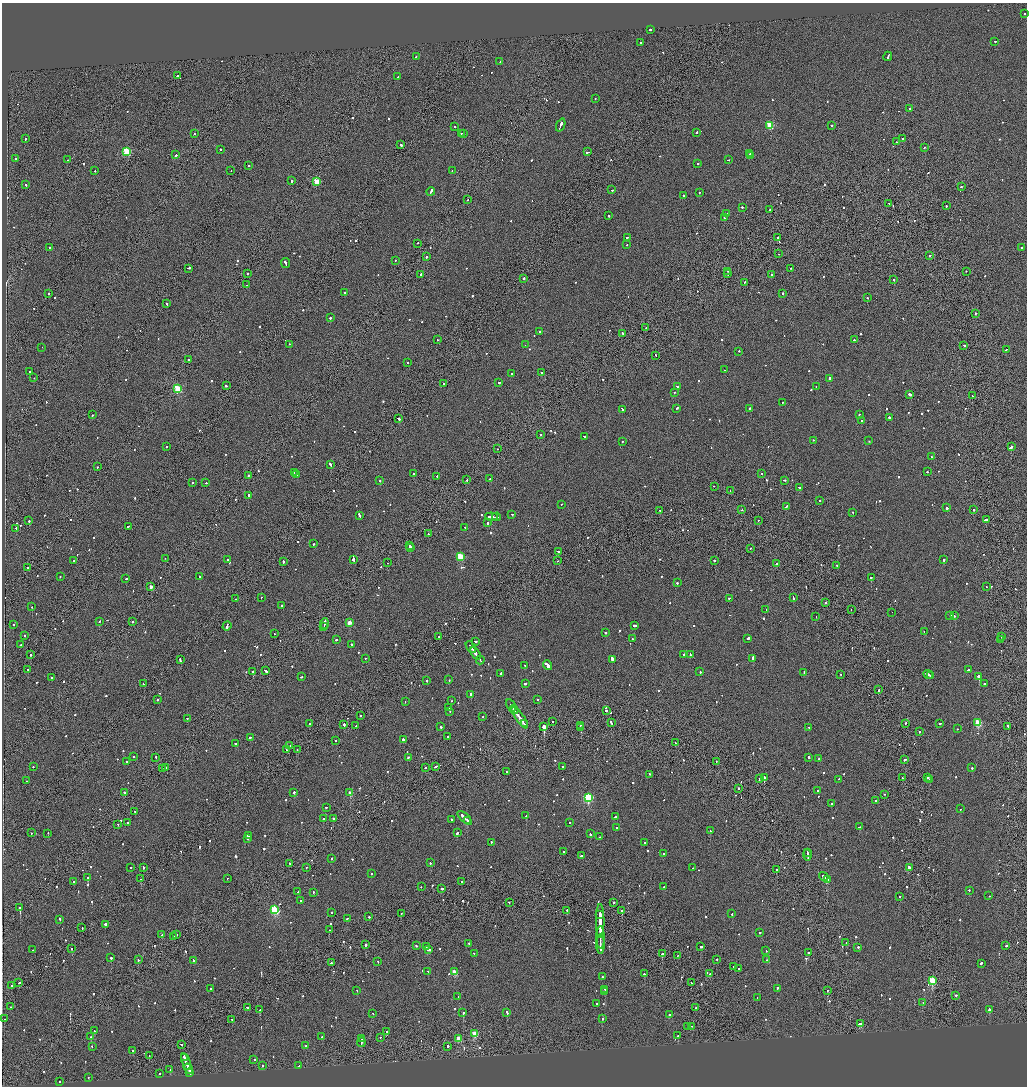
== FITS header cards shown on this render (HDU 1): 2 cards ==
NAXIS1  =                 2050
NAXIS2  =                 2168

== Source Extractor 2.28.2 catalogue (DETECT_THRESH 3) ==
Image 2050 x 2168 px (HDU 1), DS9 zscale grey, zoomed out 1/2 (1 PNG px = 2 x 2 image px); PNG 1029 x 1088 px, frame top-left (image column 2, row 2167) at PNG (2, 3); each listed source drawn as its Kron ellipse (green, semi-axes under 4 px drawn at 4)
Background -0.065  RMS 0.067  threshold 0.201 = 3 sigma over >= 5 px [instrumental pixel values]
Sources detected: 1021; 46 cannot appear on this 1/2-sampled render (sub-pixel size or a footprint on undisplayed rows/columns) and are neither listed nor drawn; of the other 975, the 500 brightest by FLUX_AUTO listed and drawn (475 fainter detections omitted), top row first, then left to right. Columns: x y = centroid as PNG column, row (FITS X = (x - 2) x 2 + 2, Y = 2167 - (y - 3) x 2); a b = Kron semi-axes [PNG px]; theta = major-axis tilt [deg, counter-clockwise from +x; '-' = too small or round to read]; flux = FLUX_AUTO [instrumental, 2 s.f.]
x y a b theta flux
1024 14 2 2 - 94
650 30 2 2 - 150
995 41 2 2 - 120
640 42 2 2 - 200
888 56 5 2 - 220
416 57 2 2 - 100
500 62 2 2 - 120
177 76 2 1 - 120
398 77 2 2 - 96
595 99 2 2 - 320
910 108 2 2 - 77
561 125 7 2 68 590
770 125 3 3 - 640
831 125 2 2 - 140
454 127 2 2 - 240
696 132 2 2 - 110
461 133 2 2 - 75
194 134 2 1 - 83
463 134 2 1 - 110
26 139 2 2 - 290
902 139 2 2 - 97
896 142 2 2 - 140
401 145 3 2 - 200
924 147 2 1 - 130
220 149 2 1 - 160
127 152 3 3 - 850
588 152 3 2 - 360
750 153 2 2 - 140
176 155 2 2 - 480
751 156 2 2 - 81
15 159 2 2 - 75
68 160 2 1 - 140
728 160 3 2 - 110
698 163 2 2 - 86
248 166 2 2 - 99
95 171 2 2 - 84
231 171 2 2 - 72
452 171 2 1 - 74
292 180 2 2 - 230
316 181 3 3 - 420
26 185 2 2 - 180
961 186 2 1 - 840
612 190 2 2 - 97
431 191 4 2 - 320
699 192 2 2 - 91
683 195 2 2 - 170
467 200 2 2 - 87
889 203 2 1 - 70
946 206 2 2 - 98
742 207 2 2 - 110
770 210 2 2 - 82
727 213 2 2 - 110
608 216 2 2 - 92
724 218 2 2 - 140
627 237 2 2 - 130
777 238 2 2 - 170
418 243 2 2 - 110
627 245 2 2 - 86
49 247 2 2 - 120
1022 248 2 2 - 81
778 254 2 1 - 82
930 255 2 2 - 130
426 257 2 2 - 490
395 260 2 2 - 360
285 263 5 2 - 310
188 268 3 2 - 210
791 268 2 2 - 110
728 271 2 2 - 85
966 271 2 1 - 190
247 273 2 2 - 110
421 274 2 2 - 140
728 274 2 2 - 71
772 275 2 2 - 91
524 278 2 2 - 110
894 280 2 2 - 190
745 282 2 1 - 84
246 285 2 2 - 96
344 293 2 2 - 80
782 293 2 2 - 130
49 294 2 2 - 130
867 298 2 2 - 100
167 303 2 2 - 250
975 313 2 2 - 130
330 318 2 2 - 320
646 328 2 2 - 80
539 331 2 2 - 100
623 333 2 2 - 99
437 340 2 1 - 140
854 340 2 2 - 77
289 344 2 2 - 100
525 345 2 1 - 72
964 345 2 2 - 370
42 347 2 1 - 190
1006 349 2 2 - 110
739 351 2 2 - 74
655 355 2 2 - 98
189 359 2 2 - 120
407 363 2 2 - 110
725 370 2 2 - 88
30 372 2 2 - 100
542 373 3 2 - 140
512 374 2 2 - 190
34 378 2 2 - 94
830 378 2 2 - 2900
499 382 2 2 - 250
444 383 2 2 - 73
226 386 3 2 - 120
677 386 3 2 - 160
816 386 2 1 - 82
178 389 3 3 - 920
674 392 2 2 - 150
910 394 3 2 - 960
972 395 2 1 - 140
783 402 2 1 - 120
677 408 3 2 - 180
749 408 2 2 - 72
623 409 3 2 - 230
860 414 2 2 - 320
92 415 2 1 - 140
889 417 2 2 - 220
398 418 3 2 - 1100
861 420 2 2 - 170
541 435 2 2 - 71
584 436 3 2 - 170
813 440 2 2 - 72
622 441 2 1 - 110
869 441 2 2 - 89
167 446 2 2 - 120
1011 447 2 2 - 350
498 449 2 2 - 93
932 457 2 2 - 89
330 464 4 2 - 200
97 467 2 2 - 76
294 472 2 1 - 230
928 472 2 2 - 120
414 473 2 2 - 110
762 473 2 2 - 74
297 474 2 2 - 570
248 475 2 1 - 480
437 476 2 2 - 140
489 479 2 1 - 75
467 480 2 2 - 290
784 480 3 2 - 130
380 481 2 2 - 120
192 483 2 2 - 97
206 483 2 2 - 71
714 486 2 1 - 90
799 487 4 2 - 260
730 491 2 1 - 99
249 496 3 2 - 180
820 500 2 1 - 120
561 504 2 2 - 82
786 506 3 2 - 140
947 508 3 2 - 300
660 510 2 2 - 160
742 510 2 2 - 98
973 510 2 2 - 100
853 512 2 2 - 530
512 514 2 2 - 78
359 515 4 2 - 210
491 517 6 2 -6 400
496 517 4 2 - 400
758 520 2 2 - 86
986 520 4 2 - 880
29 521 2 2 - 620
487 523 2 2 - 310
128 526 3 2 - 150
465 527 2 2 - 120
16 528 2 2 - 70
428 534 3 2 - 620
313 544 2 2 - 460
410 545 2 2 - 320
410 547 2 2 - 120
750 548 2 1 - 190
558 551 2 2 - 190
460 556 3 3 - 570
165 558 2 1 - 110
353 559 3 2 - 460
228 560 2 2 - 77
944 560 2 2 - 400
74 561 2 2 - 150
283 561 2 2 - 330
557 561 2 2 - 75
714 561 2 2 - 430
388 563 2 1 - 180
776 564 2 2 - 260
837 565 2 2 - 190
27 567 2 1 - 110
60 576 2 2 - 79
199 576 2 2 - 110
871 577 2 2 - 330
126 579 2 2 - 100
677 583 2 2 - 250
986 586 2 2 - 84
151 587 2 2 - 120
261 597 2 2 - 74
729 598 2 2 - 120
793 598 3 2 - 140
236 599 2 1 - 96
826 603 2 1 - 580
282 606 3 2 - 150
32 607 2 2 - 90
766 610 2 1 - 560
851 610 2 1 - 95
892 612 2 1 - 72
950 615 2 2 - 130
816 616 2 1 - 99
955 616 2 2 - 580
99 621 2 2 - 130
132 622 2 1 - 220
349 622 3 2 - 210
13 624 2 2 - 120
324 624 5 2 - 350
634 625 3 2 - 590
227 626 5 2 - 460
324 626 3 1 - 180
924 631 2 2 - 72
605 632 2 2 - 150
274 634 2 1 - 96
24 636 2 2 - 110
439 637 2 2 - 84
1001 637 2 1 - 82
748 638 2 2 - 430
632 639 2 2 - 160
1000 639 2 1 - 360
336 640 2 2 - 450
475 641 3 2 - 140
352 644 3 2 - 130
20 645 3 2 - 190
471 647 7 2 -55 840
476 653 7 2 -56 710
684 654 2 2 - 560
690 654 3 2 - 170
31 655 2 2 - 140
365 658 2 2 - 150
753 658 4 2 - 260
612 659 3 2 - 1300
180 660 4 2 - 270
480 660 4 2 - 300
524 665 2 1 - 110
547 665 5 2 - 1100
28 669 2 2 - 170
968 670 2 2 - 70
253 671 2 2 - 930
265 671 3 2 - 310
700 672 2 2 - 100
804 672 2 2 - 120
501 673 2 2 - 360
841 674 2 1 - 70
928 674 5 2 - 540
931 676 2 1 - 130
979 676 2 2 - 5900
301 677 2 2 - 77
51 678 2 2 - 78
427 680 2 2 - 110
449 680 2 2 - 76
143 684 2 2 - 87
525 684 2 2 - 410
984 684 2 2 - 110
879 690 2 2 - 250
471 694 2 2 - 670
157 699 2 2 - 190
537 699 2 1 - 120
451 701 2 1 - 93
405 702 2 1 - 76
511 705 6 2 -58 370
449 708 2 2 - 70
514 709 5 1 - 360
450 711 2 1 - 77
606 711 2 2 - 210
360 716 2 2 - 320
483 716 2 2 - 100
520 718 13 2 -55 1200
187 719 2 2 - 150
553 721 2 1 - 86
310 723 2 2 - 120
611 723 4 1 - 370
905 723 2 2 - 130
940 723 3 2 - 470
978 723 3 3 - 560
344 724 2 2 - 550
524 724 3 1 - 260
580 725 2 1 - 130
356 726 2 2 - 72
1008 726 2 1 - 120
441 727 2 2 - 130
544 727 3 2 - 12000
581 727 2 1 - 410
809 727 2 2 - 74
957 729 2 2 - 91
919 732 2 2 - 140
447 736 2 2 - 130
250 737 2 2 - 180
403 739 2 2 - 470
335 740 2 2 - 78
236 743 2 2 - 140
675 743 2 2 - 100
290 746 2 2 - 140
286 750 2 2 - 99
297 750 3 2 - 520
133 756 2 2 - 180
156 757 2 2 - 130
408 757 2 2 - 170
809 757 3 2 - 150
819 759 2 2 - 75
905 759 3 2 - 150
127 761 2 2 - 170
716 761 2 1 - 120
435 766 3 2 - 210
33 767 2 2 - 240
563 767 2 2 - 88
162 768 2 1 - 78
165 768 2 2 - 320
425 768 2 2 - 140
972 768 2 2 - 110
507 772 2 2 - 72
650 774 2 2 - 120
764 777 2 2 - 910
928 777 2 2 - 330
903 778 2 2 - 270
759 779 2 2 - 160
839 779 2 2 - 82
929 779 2 1 - 150
27 781 2 1 - 79
738 788 2 2 - 150
818 791 2 2 - 150
124 792 2 2 - 180
294 792 2 2 - 330
350 793 3 3 - 190
884 794 2 2 - 120
588 797 4 3 - 1700
875 801 2 2 - 75
832 804 2 2 - 96
326 807 2 2 - 110
960 809 2 2 - 100
135 811 2 2 - 170
526 816 2 2 - 89
615 817 2 2 - 380
333 818 2 2 - 110
465 818 9 2 -43 570
323 819 2 2 - 230
451 819 2 2 - 98
467 820 4 2 - 250
127 822 2 2 - 100
570 822 2 2 - 76
118 824 2 2 - 74
616 827 2 2 - 92
860 827 4 2 - 250
710 831 2 2 - 95
31 833 2 2 - 150
48 833 2 2 - 120
457 833 2 2 - 840
590 834 3 2 - 170
248 835 3 2 - 860
600 837 2 2 - 72
248 839 2 2 - 140
491 842 2 2 - 100
644 842 2 2 - 120
563 852 2 2 - 73
807 852 2 1 - 160
664 854 2 2 - 170
581 855 2 2 - 88
807 855 5 2 - 450
332 859 3 1 - 120
290 863 2 1 - 380
430 863 2 2 - 280
130 867 2 2 - 91
143 867 2 2 - 130
306 867 2 1 - 76
909 867 2 2 - 87
693 868 2 2 - 70
776 870 2 2 - 300
371 873 2 2 - 80
824 876 5 2 - 330
88 878 2 2 - 1100
227 878 2 1 - 80
141 879 2 1 - 100
827 879 3 2 - 410
462 881 2 1 - 96
73 882 2 2 - 71
421 887 2 2 - 82
664 887 2 2 - 110
442 889 2 2 - 240
969 890 2 2 - 120
298 892 2 2 - 110
313 892 2 2 - 380
899 896 2 1 - 340
989 896 2 2 - 80
301 900 2 2 - 110
509 902 2 2 - 140
614 902 2 1 - 320
20 908 2 2 - 2700
274 910 3 3 - 1200
567 910 2 1 - 190
622 910 2 2 - 190
331 912 2 2 - 87
401 914 2 1 - 79
732 914 2 2 - 150
600 915 4 2 - 1000
369 917 2 2 - 150
347 918 2 2 - 100
60 919 2 2 - 250
600 921 17 2 -90 4100
105 924 2 2 - 570
82 927 2 1 - 77
329 930 2 2 - 73
759 933 2 2 - 88
176 934 2 2 - 130
162 935 2 2 - 310
174 936 2 2 - 100
600 937 11 1 -89 2600
469 943 2 2 - 130
846 943 2 2 - 120
366 944 2 2 - 620
600 944 10 1 -90 2300
416 945 2 2 - 160
426 946 2 2 - 110
701 946 3 2 - 110
1006 946 2 2 - 150
858 947 2 2 - 190
72 949 2 2 - 140
33 950 2 2 - 72
428 950 4 2 - 330
766 950 2 2 - 82
808 952 2 2 - 440
474 953 2 2 - 100
662 954 2 2 - 590
678 955 2 1 - 130
111 958 2 2 - 250
717 959 2 2 - 83
138 960 2 2 - 99
193 960 3 2 - 210
766 960 2 2 - 84
378 961 2 2 - 75
332 963 3 2 - 120
981 963 2 2 - 160
734 966 2 2 - 150
738 969 2 2 - 190
428 971 3 2 - 200
454 972 3 3 - 300
644 974 2 2 - 400
710 974 2 1 - 87
602 977 2 2 - 77
932 980 3 3 - 740
18 983 3 2 - 270
691 983 2 1 - 220
11 985 2 2 - 88
777 988 2 2 - 120
210 989 2 2 - 120
605 989 3 2 - 450
357 990 2 1 - 380
828 990 2 1 - 380
605 992 3 2 - 380
956 995 2 2 - 300
458 996 2 2 - 80
757 997 2 2 - 94
923 1003 2 2 - 100
597 1004 2 2 - 99
10 1007 2 1 - 110
248 1007 3 2 - 170
695 1008 2 2 - 71
260 1010 2 2 - 110
989 1010 3 2 - 370
463 1012 2 2 - 550
507 1013 3 2 - 380
373 1014 2 2 - 110
669 1014 2 2 - 140
602 1018 2 2 - 460
4 1019 2 1 - 100
232 1019 2 2 - 150
860 1023 4 2 - 310
692 1026 2 1 - 210
687 1027 2 2 - 98
94 1031 2 1 - 83
386 1031 2 2 - 110
475 1033 3 3 - 390
678 1036 2 2 - 220
91 1037 2 2 - 93
322 1037 2 2 - 200
380 1037 2 2 - 97
458 1038 3 2 - 300
362 1039 2 2 - 160
361 1042 5 1 - 340
181 1044 3 2 - 140
92 1046 2 2 - 92
306 1046 2 1 - 430
448 1046 2 2 - 600
133 1051 2 2 - 110
149 1056 2 1 - 95
185 1058 4 2 - 300
254 1059 2 2 - 91
186 1061 9 2 -71 640
263 1065 2 2 - 85
299 1066 2 2 - 130
188 1069 5 2 - 460
170 1070 2 1 - 93
190 1072 4 2 - 280
160 1073 2 2 - 83
88 1077 2 1 - 120
59 1082 2 2 - 240
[475 fainter detections neither listed nor drawn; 46 sub-pixel or undisplayed-footprint detections neither listed nor drawn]